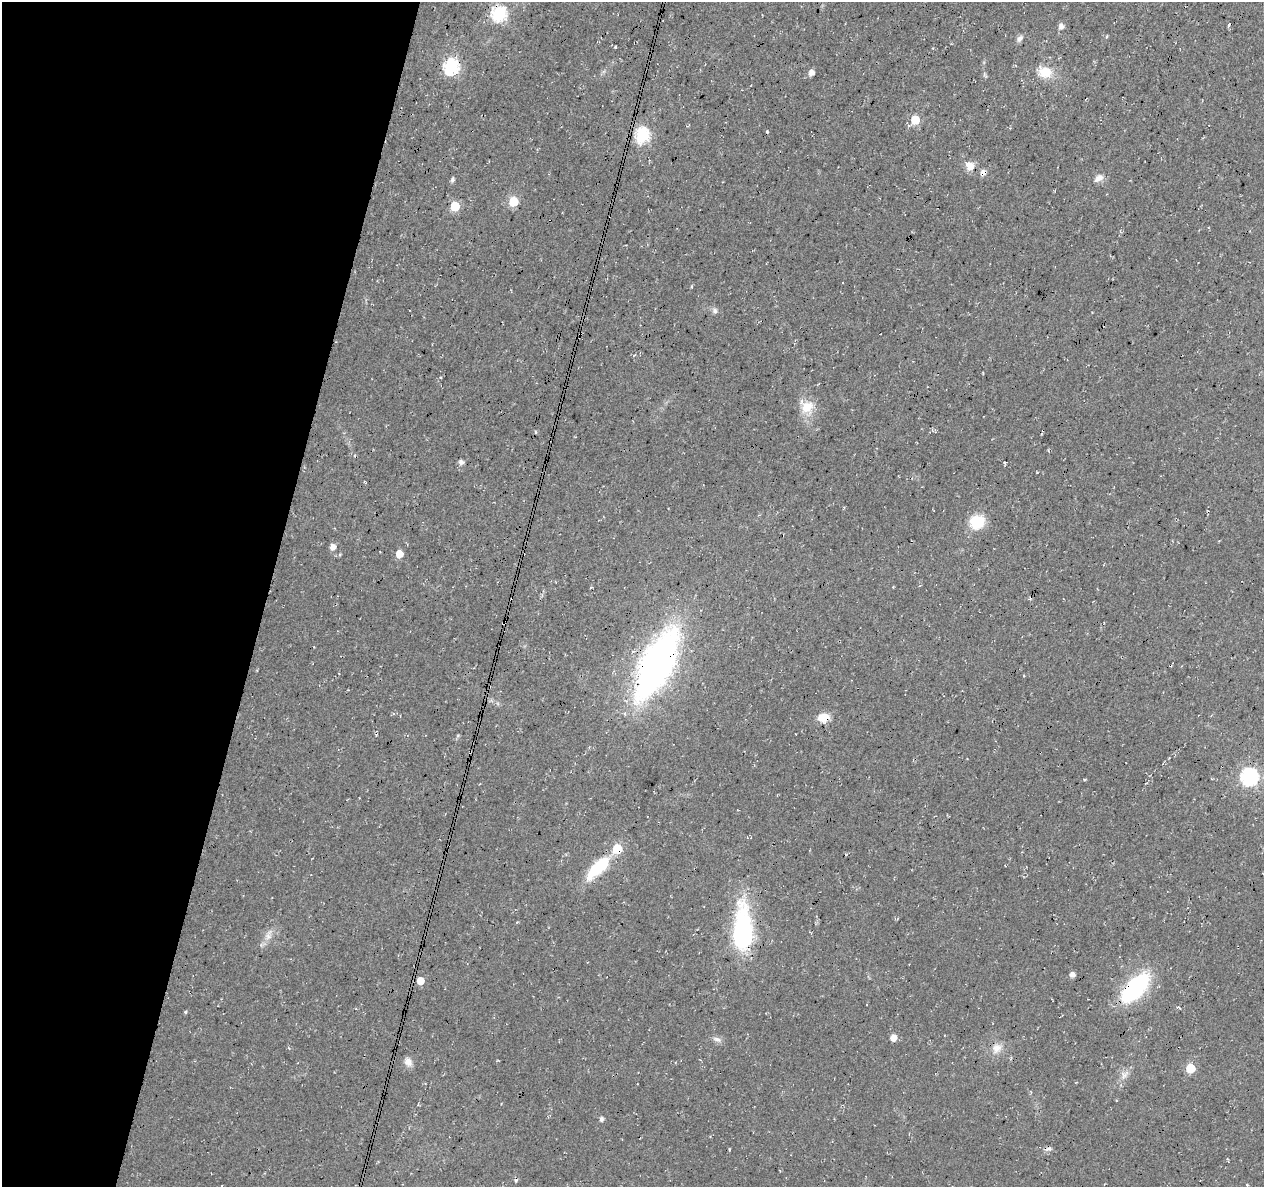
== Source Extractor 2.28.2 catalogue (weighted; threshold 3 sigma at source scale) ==
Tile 9 of 4 x 4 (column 1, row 3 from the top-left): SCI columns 1-1262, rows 1410-2594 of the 5059 x 5250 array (HDU 1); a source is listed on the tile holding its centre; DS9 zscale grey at full resolution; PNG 1266 x 1189 px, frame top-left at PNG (2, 2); no overlay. Shown black and unused: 21% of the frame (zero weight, under 3 of 4 exposures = <1% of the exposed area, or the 3 px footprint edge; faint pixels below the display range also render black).
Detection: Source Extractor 2.28.2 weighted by HDU 2 'WHT'; one run over the whole footprint, this tile lists its part. Background 0.0177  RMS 0.0054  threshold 0.0241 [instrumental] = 3 sigma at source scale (4.5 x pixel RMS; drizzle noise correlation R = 1.50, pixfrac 1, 0.0396/0.0396 arcsec/px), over >= 5 px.
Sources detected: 50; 4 cosmic-ray / hot-pixel residue — not listed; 1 inside a brighter listed object's ellipse — not listed separately; the other 45 listed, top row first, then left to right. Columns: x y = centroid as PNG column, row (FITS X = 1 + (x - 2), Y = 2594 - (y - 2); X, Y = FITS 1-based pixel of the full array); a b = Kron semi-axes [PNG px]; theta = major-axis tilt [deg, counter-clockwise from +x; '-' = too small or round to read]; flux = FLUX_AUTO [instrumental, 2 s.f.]
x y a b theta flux
499 13 7 6 - 110
1061 26 6 5 - 2.6
1019 39 10 6 51 1.9
615 47 3 2 - 0.44
451 67 7 6 - 110
1045 72 18 14 -12 9.8
811 73 5 5 - 3.2
985 75 8 3 -45 0.7
915 120 6 5 - 18
642 135 7 6 - 96
970 166 12 10 -38 5.2
983 172 6 5 - 3.4
1099 178 12 7 33 3.3
452 180 6 4 59 1.4
513 201 6 5 - 25
455 206 6 5 - 25
715 311 8 7 - 1.6
807 407 20 16 45 9.6
536 432 5 3 - 0.52
461 462 6 5 - 2
1005 463 3 3 - 1.1
977 522 15 13 31 17
333 547 6 5 - 3.4
399 554 5 5 - 7
656 665 48 19 64 320
823 718 11 8 3 8.8
1249 777 7 7 - 170
1084 779 3 3 - 1
598 868 34 12 45 26
742 935 23 9 88 180
268 936 10 9 - 3.4
1072 975 5 5 - 2.8
420 981 5 5 - 7.3
1135 988 33 16 49 60
1178 1007 5 4 - 0.74
185 1012 4 4 - 0.65
893 1038 5 5 - 4.9
717 1039 12 6 -21 2.3
996 1048 15 12 34 5.5
408 1062 11 9 -44 3.4
1190 1068 6 5 - 23
1125 1074 15 7 44 3.3
418 1104 4 4 - 0.52
601 1119 5 4 - 1.7
1049 1149 9 6 -7 1.6
Overlapping masked pixels (flux is a lower limit): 6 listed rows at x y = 499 13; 983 172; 656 665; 823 718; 742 935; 1135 988